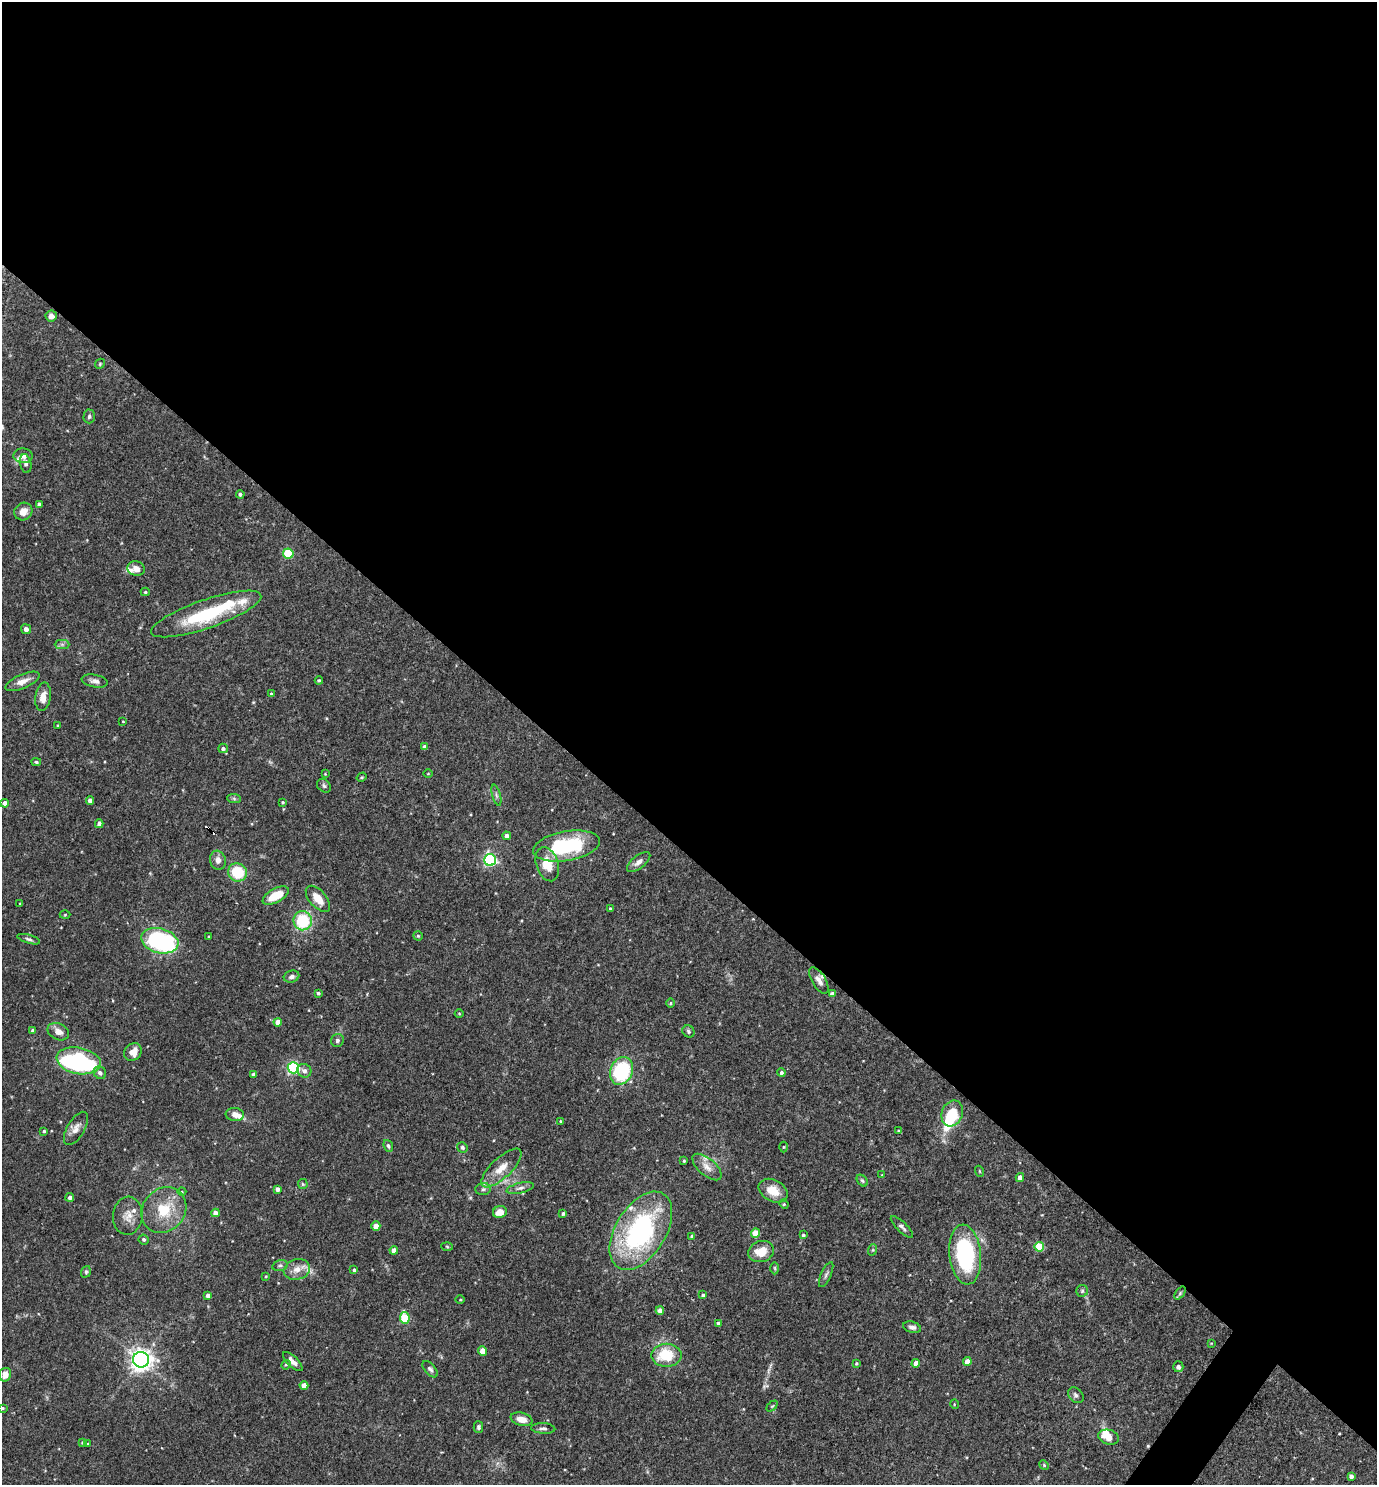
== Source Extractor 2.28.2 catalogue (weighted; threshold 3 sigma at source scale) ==
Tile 3 of 4 x 4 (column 3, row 1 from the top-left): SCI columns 2897-4271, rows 4449-5931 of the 5936 x 5931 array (HDU 1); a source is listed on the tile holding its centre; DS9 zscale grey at full resolution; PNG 1379 x 1487 px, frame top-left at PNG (2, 2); each listed source drawn as its Kron ellipse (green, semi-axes under 4 px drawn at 4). Shown black and unused: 58% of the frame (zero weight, under 3 of 4 exposures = <1% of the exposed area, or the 3 px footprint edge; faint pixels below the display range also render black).
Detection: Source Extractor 2.28.2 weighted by HDU 2 'WHT'; one run over the whole footprint, this tile lists its part. Background 0.0709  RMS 0.0035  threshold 0.0156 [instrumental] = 3 sigma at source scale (4.5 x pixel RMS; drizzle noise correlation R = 1.50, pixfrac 1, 0.05/0.05 arcsec/px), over >= 5 px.
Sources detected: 168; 2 inside a brighter object's white glare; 3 cosmic-ray / hot-pixel residue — neither listed nor drawn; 10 inside a brighter listed object's ellipse — not listed separately; the other 153 listed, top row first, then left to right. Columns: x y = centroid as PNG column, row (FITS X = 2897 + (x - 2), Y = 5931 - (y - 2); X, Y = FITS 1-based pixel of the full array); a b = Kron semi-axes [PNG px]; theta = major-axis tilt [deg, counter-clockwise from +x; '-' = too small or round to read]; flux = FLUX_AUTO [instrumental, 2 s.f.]
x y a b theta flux
51 316 5 5 - 1.9
100 364 5 4 - 0.42
89 416 7 6 - 0.76
23 456 9 7 -2 1.9
26 463 9 5 -79 1.1
240 494 4 4 - 0.74
39 504 4 3 - 1.1
23 512 9 8 - 3
288 553 5 5 - 18
136 568 9 7 -15 2.3
145 592 4 4 - 0.46
206 614 58 14 19 27
26 629 5 4 - 1.1
62 644 7 4 0 0.79
319 680 4 4 - 0.39
22 681 18 7 23 2.9
95 681 13 6 -9 1.4
271 694 4 3 - 0.47
43 697 14 7 81 3.1
123 721 3 2 - 0.24
58 725 3 3 - 0.3
425 747 4 4 - 1.5
223 748 5 4 - 0.84
36 762 5 4 - 0.48
325 774 3 3 - 0.29
428 774 4 3 - 0.26
362 777 5 4 - 0.4
324 786 8 6 -41 0.77
496 795 11 3 -75 0.8
234 798 7 4 -2 0.6
90 801 4 4 - 1.6
283 802 3 3 - 0.41
5 803 4 4 - 2.3
99 824 4 4 - 1
507 836 4 4 - 1.7
566 846 34 14 10 29
218 860 9 8 - 1.9
490 860 6 6 - 63
639 862 14 6 38 1.9
547 864 17 11 -71 7.3
238 872 9 9 - 11
276 896 14 7 28 7.7
318 899 16 8 -49 4.6
20 904 3 2 - 0.25
610 909 3 3 - 0.46
65 915 5 3 - 0.34
303 921 9 9 - 20
209 936 3 2 - 0.27
418 936 4 4 - 0.52
29 939 12 4 -16 0.84
160 941 19 12 -16 40
291 977 8 6 16 1.1
819 980 15 7 -59 1.8
318 993 4 4 - 0.64
832 994 4 4 - 1
671 1003 5 3 - 0.32
459 1013 4 3 - 0.27
278 1022 4 4 - 2.9
33 1030 4 4 - 0.95
688 1031 6 5 - 0.67
58 1032 11 8 -24 2.5
337 1040 7 6 - 0.79
133 1052 9 8 - 3.6
79 1061 22 13 -11 66
293 1068 5 5 - 52
304 1071 7 6 - 1.3
621 1071 14 11 68 28
100 1073 7 6 - 1.1
781 1073 4 4 - 0.65
253 1074 4 3 - 0.66
952 1113 13 10 68 11
235 1115 9 6 -8 2.4
560 1121 3 2 - 0.3
76 1128 18 8 59 2.6
44 1131 3 3 - 0.53
898 1131 3 2 - 0.3
388 1146 6 4 -70 0.73
462 1147 5 5 - 0.7
783 1147 5 3 - 0.35
684 1161 3 3 - 0.39
707 1167 18 8 -41 2.9
501 1168 26 10 43 5.2
979 1171 5 3 - 0.28
882 1175 3 3 - 0.27
1020 1177 4 4 - 1.8
862 1181 7 4 -49 0.55
303 1184 5 5 - 0.43
520 1188 14 5 13 1.3
277 1189 4 4 - 1.3
483 1189 7 6 - 0.94
773 1191 15 10 -27 5.6
182 1192 4 3 - 0.3
70 1197 4 4 - 1.1
784 1204 5 4 - 0.44
164 1210 24 21 49 12
500 1212 7 6 - 3.6
215 1213 4 4 - 2.1
563 1213 4 3 - 0.56
128 1216 19 15 85 4.1
376 1226 4 4 - 4.3
902 1227 15 5 -44 1.2
641 1231 43 25 58 58
756 1233 4 4 - 6.9
803 1235 4 3 - 0.56
692 1236 3 3 - 0.54
144 1239 5 5 - 0.73
447 1247 6 4 -3 0.38
1039 1247 5 5 - 14
394 1250 4 4 - 1.9
872 1250 6 3 70 0.41
761 1252 13 10 18 5.8
965 1255 30 16 -84 39
280 1265 8 5 15 0.81
775 1268 6 4 -88 0.49
297 1269 13 10 16 3.6
354 1270 4 4 - 0.64
86 1272 6 4 70 0.5
826 1275 13 5 66 1
266 1276 4 3 - 0.34
1082 1291 6 6 - 0.66
1180 1293 7 4 54 0.56
703 1295 4 3 - 0.62
208 1296 4 4 - 1.6
460 1300 5 3 - 0.34
660 1310 4 4 - 1.8
405 1318 6 4 -79 15
718 1323 4 3 - 0.7
912 1327 9 5 -16 1.3
1211 1343 4 2 - 0.24
483 1351 4 4 - 4
666 1355 15 11 0 12
141 1360 8 8 - 210
293 1362 12 5 -44 1.8
967 1362 4 4 - 2.5
856 1363 4 3 - 0.44
916 1363 4 4 - 2.7
286 1365 5 4 - 0.42
1178 1367 5 5 - 1.4
430 1369 10 5 -50 1
5 1375 7 6 - 2.9
304 1386 4 4 - 3
1076 1395 9 6 -42 0.98
954 1404 5 3 - 0.27
772 1406 6 4 44 0.41
2 1408 3 3 - 0.53
522 1419 11 6 -14 3.4
478 1427 6 5 - 0.79
543 1428 12 5 -3 1.1
1109 1437 11 7 -16 4.1
83 1442 4 4 - 0.43
88 1444 3 2 - 0.33
1044 1465 5 4 - 0.39
1351 1476 4 4 - 1
Isophote crosses this tile's border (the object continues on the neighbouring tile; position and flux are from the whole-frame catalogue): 1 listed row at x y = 2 1408